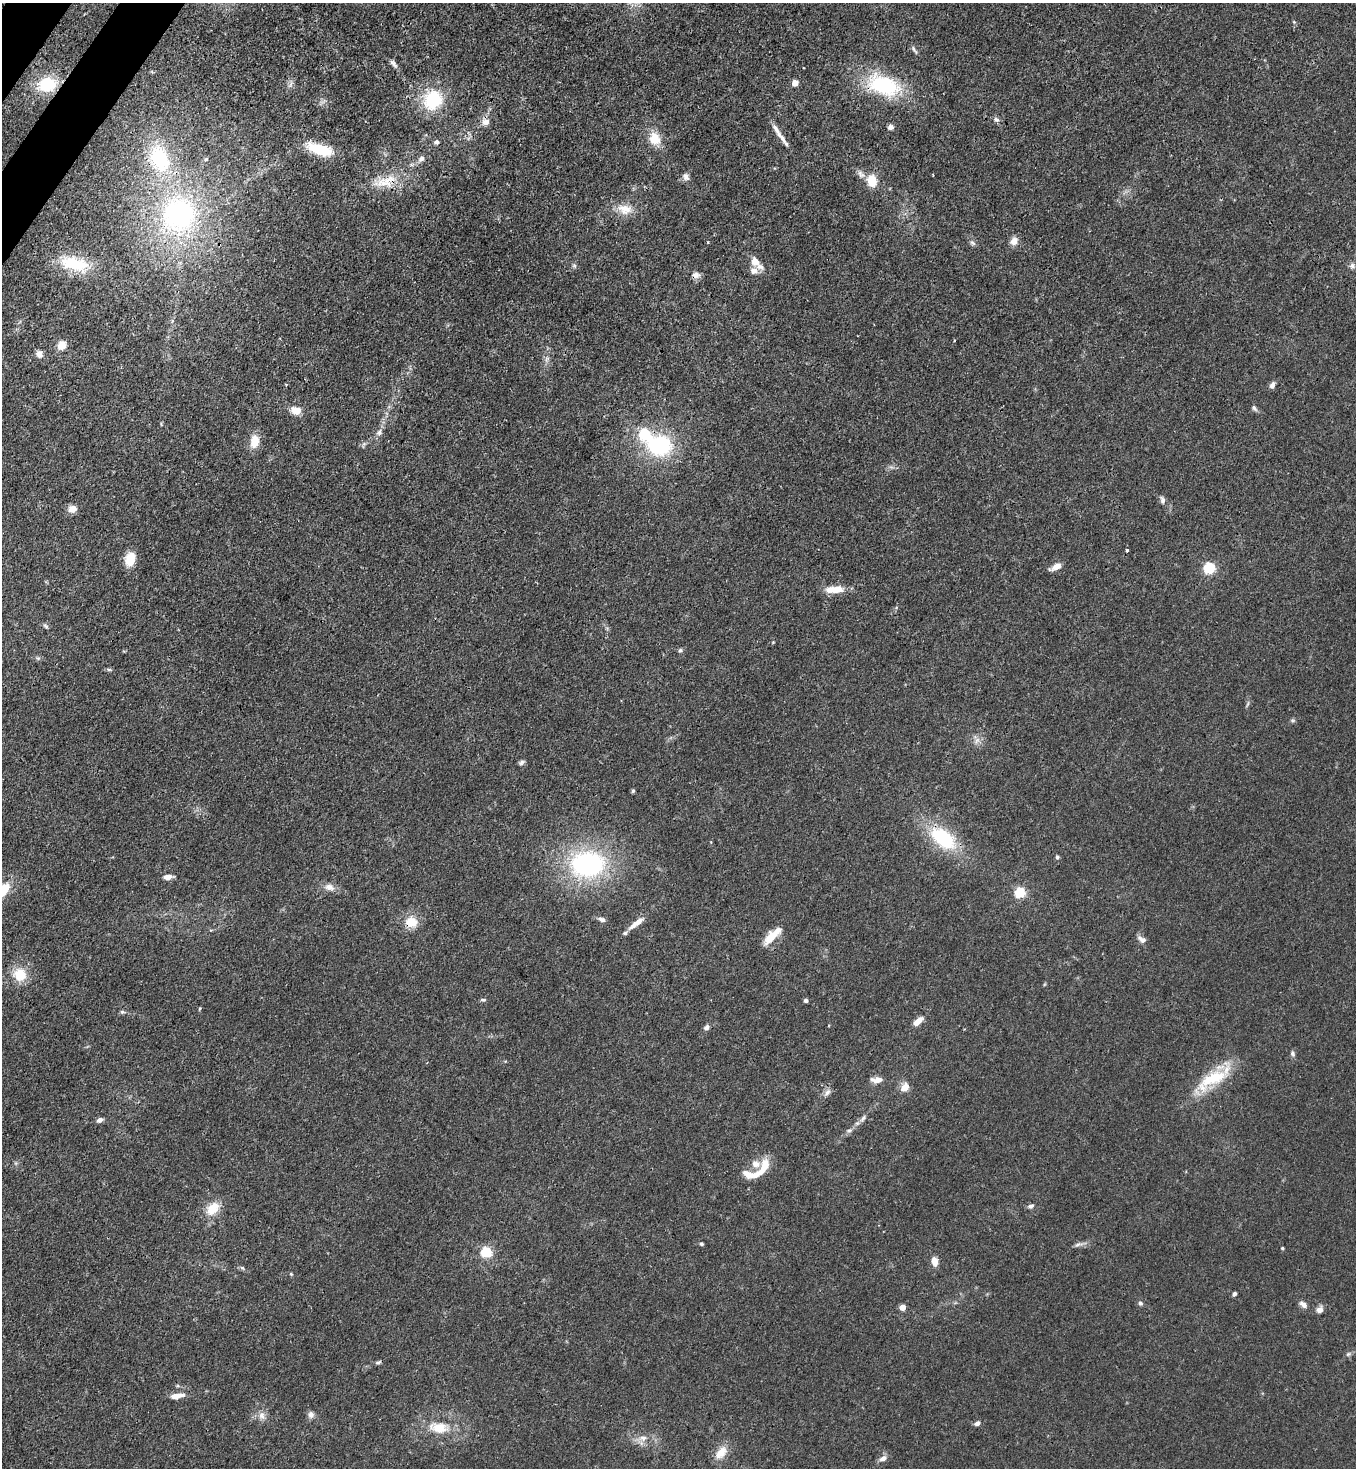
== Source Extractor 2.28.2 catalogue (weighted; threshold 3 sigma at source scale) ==
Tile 11 of 4 x 4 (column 3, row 3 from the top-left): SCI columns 2931-4284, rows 1528-2993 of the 6010 x 5988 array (HDU 1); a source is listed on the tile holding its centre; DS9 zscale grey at full resolution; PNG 1358 x 1470 px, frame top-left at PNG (2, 3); no overlay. Shown black and unused: <1% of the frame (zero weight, under 3 of 4 exposures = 7% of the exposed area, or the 3 px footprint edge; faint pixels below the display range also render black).
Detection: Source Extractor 2.28.2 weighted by HDU 2 'WHT'; one run over the whole footprint, this tile lists its part. Background 0.0202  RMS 0.0027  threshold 0.0119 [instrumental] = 3 sigma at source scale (4.5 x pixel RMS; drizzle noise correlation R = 1.50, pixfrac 1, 0.05/0.05 arcsec/px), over >= 5 px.
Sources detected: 110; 5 inside a brighter listed object's ellipse — not listed separately; the other 105 listed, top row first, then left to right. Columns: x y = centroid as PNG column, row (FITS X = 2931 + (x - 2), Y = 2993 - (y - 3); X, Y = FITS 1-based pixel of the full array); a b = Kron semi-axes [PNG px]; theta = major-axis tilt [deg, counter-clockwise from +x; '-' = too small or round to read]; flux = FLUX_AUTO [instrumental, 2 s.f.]
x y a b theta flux
914 50 13 4 -56 0.61
394 64 12 5 -54 0.87
795 83 5 4 - 3.1
47 84 17 14 13 11
884 85 39 22 -20 21
433 100 22 20 48 14
996 120 9 6 -37 0.76
486 122 11 9 13 1.6
891 127 6 6 - 0.89
655 139 18 14 -67 4.5
783 139 16 6 -60 1.7
436 142 6 6 - 0.64
320 149 28 11 -18 9.1
160 158 34 22 -68 20
206 159 5 5 - 0.51
421 159 9 7 37 1
861 174 13 7 -51 1.3
686 177 11 7 -65 1
872 181 7 6 - 10
385 182 36 15 16 7
625 209 21 13 -9 4
179 214 39 37 80 51
1014 241 10 8 51 1.9
973 243 9 5 -27 0.6
755 262 11 8 -49 2.6
74 264 34 16 -14 11
574 265 6 4 -1 0.42
1352 266 8 7 - 0.83
754 271 10 8 -14 1.5
696 275 10 8 3 1.3
61 345 11 9 57 2.6
39 354 9 8 - 1.5
1272 385 8 5 65 0.99
1254 408 9 5 -56 0.61
295 410 13 10 -17 2.6
379 432 9 7 71 1
644 434 6 5 - 27
254 441 15 10 83 3.9
659 445 27 21 -15 24
1162 500 10 6 -79 0.81
72 509 10 8 16 2
1127 550 4 3 - 0.38
130 559 13 9 78 5.7
1056 566 12 7 31 2
1210 568 5 5 - 30
835 589 23 8 4 4.1
46 626 8 5 -51 0.49
680 650 6 5 - 0.44
109 669 8 4 -9 0.43
1293 720 6 4 0 0.41
977 740 8 5 45 0.89
522 762 8 6 46 0.61
633 791 5 4 - 0.38
943 838 31 17 -39 18
1057 857 5 4 - 0.46
588 864 36 27 3 41
168 877 8 5 4 2
329 887 13 9 -18 1.9
1020 892 5 5 - 23
602 919 9 5 -21 0.93
411 922 12 11 - 4.8
636 923 23 6 37 2.9
771 937 23 9 44 5.1
1142 939 11 6 -26 1.2
20 975 16 15 - 5.7
483 1000 7 4 0 0.45
806 1000 4 4 - 0.82
200 1009 4 3 - 0.32
122 1012 7 5 -18 0.46
918 1021 11 6 41 2.6
707 1027 7 6 - 0.86
1292 1053 8 6 -60 0.64
1213 1078 50 15 31 13
876 1080 15 7 -1 1.8
904 1087 11 8 52 2.4
827 1092 12 6 53 1.1
863 1118 12 5 57 0.81
100 1120 7 6 - 0.96
849 1130 6 4 1 0.47
765 1165 17 12 74 3.7
747 1174 16 10 -24 2.4
1031 1206 8 6 24 0.75
213 1208 21 14 48 4.7
701 1244 5 4 - 0.38
1078 1244 9 4 2 0.77
1282 1248 4 3 - 0.27
486 1252 5 5 - 26
935 1261 7 5 -79 2.8
242 1268 7 4 -36 0.42
291 1274 5 4 - 0.29
1234 1294 5 4 - 0.64
1140 1303 6 5 - 0.58
1303 1305 11 6 -36 1.2
902 1307 4 4 - 4.1
1320 1310 9 8 - 1.2
1348 1354 7 5 22 0.56
378 1362 8 4 18 0.5
177 1396 17 6 8 2.4
262 1415 10 9 - 1.6
311 1415 9 7 -80 1.1
977 1423 6 5 - 1.1
439 1428 20 11 -8 6.1
643 1438 11 8 6 1.8
721 1453 19 11 50 3.6
883 1458 11 7 25 1.3
Overlapping masked pixels (flux is a lower limit): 4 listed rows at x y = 884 85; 385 182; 696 275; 411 922